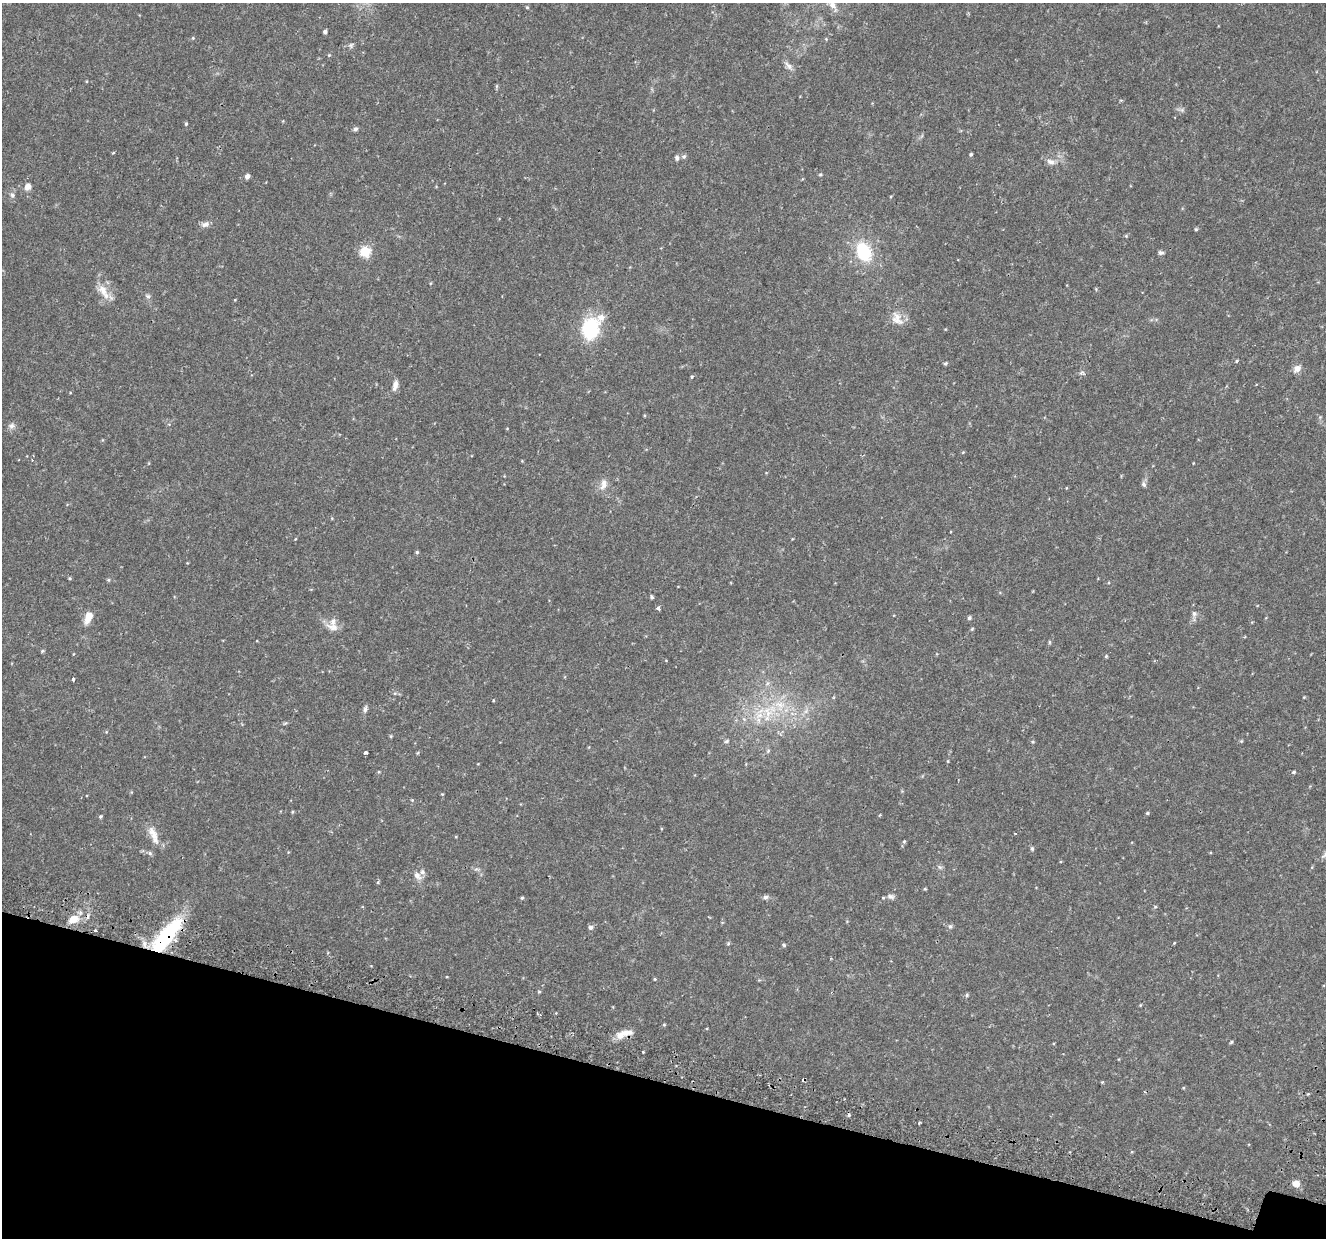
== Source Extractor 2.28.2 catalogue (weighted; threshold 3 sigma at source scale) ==
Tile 15 of 4 x 4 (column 3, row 4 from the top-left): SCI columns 2727-4050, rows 354-1589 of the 5443 x 5590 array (HDU 1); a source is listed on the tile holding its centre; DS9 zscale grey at full resolution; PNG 1328 x 1240 px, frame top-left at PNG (2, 3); no overlay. Shown black and unused: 13% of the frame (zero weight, under 2 of 3 exposures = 5% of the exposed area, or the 3 px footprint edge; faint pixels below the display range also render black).
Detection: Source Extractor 2.28.2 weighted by HDU 2 'WHT'; one run over the whole footprint, this tile lists its part. Background 0.0371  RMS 0.0039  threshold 0.0178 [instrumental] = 3 sigma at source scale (4.5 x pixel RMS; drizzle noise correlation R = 1.50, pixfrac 1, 0.0396/0.0396 arcsec/px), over >= 5 px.
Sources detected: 115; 1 cosmic-ray / hot-pixel residue — not listed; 3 inside a brighter listed object's ellipse — not listed separately; the other 111 listed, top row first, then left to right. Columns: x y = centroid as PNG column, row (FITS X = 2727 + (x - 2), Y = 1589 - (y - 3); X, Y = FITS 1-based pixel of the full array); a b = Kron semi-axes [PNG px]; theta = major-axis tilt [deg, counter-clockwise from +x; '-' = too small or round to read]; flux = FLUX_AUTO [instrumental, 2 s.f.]
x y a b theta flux
833 5 15 8 -56 2.8
527 7 4 4 - 0.39
325 32 4 4 - 1.1
193 38 5 4 - 0.4
826 39 4 4 - 0.34
351 45 7 6 - 0.88
329 55 5 4 - 0.35
789 66 15 6 -46 1.7
497 86 6 4 71 0.49
1121 100 5 3 - 0.46
1182 110 7 5 -46 0.82
186 124 5 4 - 0.53
355 129 6 5 - 0.89
113 153 5 3 - 0.35
971 154 4 3 - 0.58
684 157 7 5 49 0.77
677 158 7 5 -79 1.1
1051 162 12 7 -17 2.1
820 174 5 5 - 0.54
247 176 5 4 - 1.6
28 186 9 8 - 2.1
12 195 7 6 - 1.1
205 224 11 7 14 1.7
1196 229 5 4 - 0.47
1126 236 4 4 - 0.41
365 251 5 5 - 31
863 252 16 11 -69 22
1161 253 7 5 -9 0.91
103 290 19 11 -54 5.2
148 296 8 5 -17 0.86
235 300 3 3 - 0.26
897 319 21 13 -59 4.6
590 328 21 16 77 25
1237 361 5 4 - 0.46
945 363 5 4 - 0.59
1297 368 10 7 39 2.5
1082 373 8 4 9 0.75
692 377 5 3 - 0.5
395 384 13 7 82 2
11 426 9 8 - 1.5
507 428 4 3 - 0.27
32 460 3 3 - 0.29
603 484 16 9 76 3
1144 484 9 6 -52 0.92
295 539 5 3 - 0.3
417 552 4 4 - 0.55
70 578 4 3 - 0.47
108 580 5 4 - 0.5
652 597 4 4 - 0.7
658 608 5 4 - 0.94
1194 614 8 7 - 1.2
88 617 11 7 65 5.9
969 618 4 4 - 0.83
333 627 18 10 -16 3.4
972 629 5 4 - 0.42
1050 642 6 4 90 0.44
42 651 5 4 - 0.48
1106 656 4 4 - 0.49
73 679 4 3 - 1.1
767 683 7 5 60 0.91
1304 697 4 3 - 0.3
493 701 4 3 - 0.41
780 705 19 14 -63 9.7
365 709 9 6 71 1.1
759 715 13 9 18 5
285 723 6 3 19 0.48
106 732 5 3 - 0.3
391 736 4 4 - 0.42
726 741 6 5 - 0.76
1033 742 5 4 - 0.46
768 751 6 4 48 0.53
365 753 4 3 - 1
379 772 5 4 - 0.39
1294 772 5 4 - 0.57
442 794 4 3 - 0.34
412 800 4 4 - 0.34
292 812 5 3 - 0.36
1147 813 4 4 - 0.43
101 816 4 4 - 0.57
153 835 28 9 -67 4.7
904 841 5 4 - 0.56
1032 849 5 5 - 0.71
150 853 7 5 -46 0.75
1325 855 12 9 15 1.8
940 867 7 5 -31 0.77
417 875 11 8 -52 2.3
378 882 5 4 - 0.53
925 889 4 4 - 0.38
891 896 10 7 -7 1.3
765 897 8 5 8 1.1
522 898 4 4 - 0.53
1155 907 5 4 - 0.48
74 919 12 9 25 5.2
950 926 6 6 - 0.81
590 927 6 6 - 1.1
95 930 3 3 - 2.5
166 936 48 15 51 35
1174 943 4 3 - 0.31
728 944 5 5 - 0.49
784 945 4 4 - 0.58
655 979 4 4 - 0.39
539 992 5 4 - 0.42
967 995 5 5 - 0.57
1140 1005 4 3 - 0.34
664 1025 4 4 - 0.42
624 1034 23 8 17 4.5
1231 1042 5 3 - 0.49
643 1052 3 2 - 0.38
849 1115 5 4 - 0.6
919 1123 3 2 - 0.87
1296 1184 7 6 - 3.4
Overlapping masked pixels (flux is a lower limit): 3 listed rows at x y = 95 930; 166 936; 624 1034
Isophote crosses this tile's border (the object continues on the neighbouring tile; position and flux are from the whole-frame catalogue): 2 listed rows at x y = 833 5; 1325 855